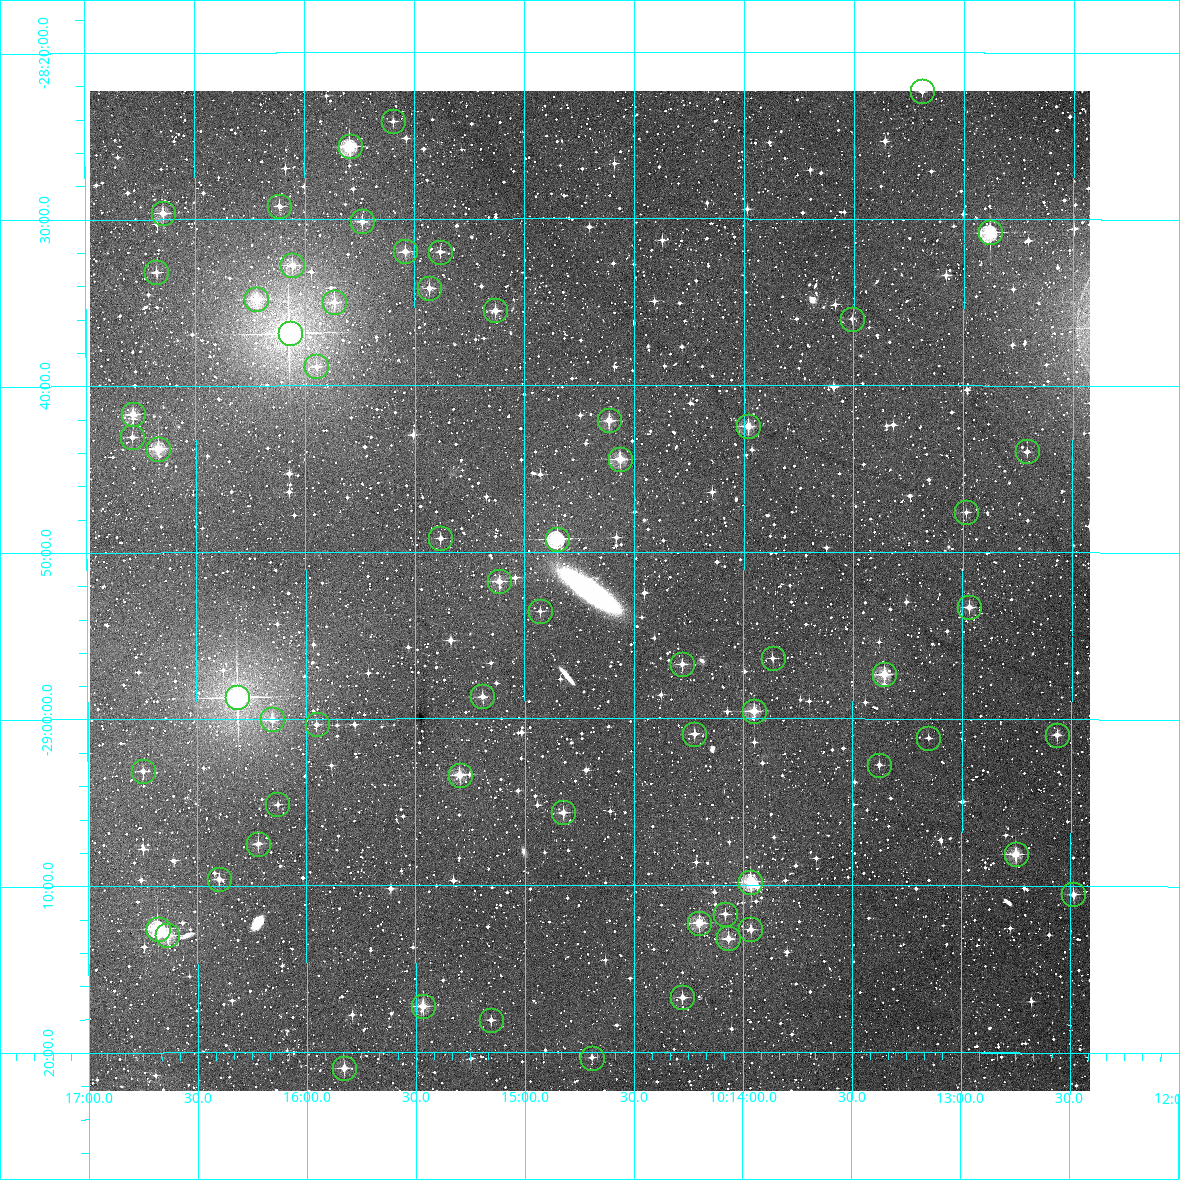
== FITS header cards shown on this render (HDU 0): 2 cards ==
NAXIS1  =                 1000 / Width of image
NAXIS2  =                 1000 / Height of image

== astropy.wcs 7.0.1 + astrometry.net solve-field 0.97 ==
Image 1000 x 1000 px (HDU 0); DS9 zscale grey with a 90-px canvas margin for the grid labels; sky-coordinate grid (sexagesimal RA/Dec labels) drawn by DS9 from the SOLVED WCS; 63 Tycho-2 reference stars matched to detected sources circled (green)
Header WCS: RA---TAN/DEC--TAN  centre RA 10:14:42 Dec -28:52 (153.68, -28.87 deg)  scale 3.6 arcsec/px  FOV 60.0' x 60.0'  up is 0 deg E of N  parity normal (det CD < 0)
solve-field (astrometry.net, Tycho-2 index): VERIFIED the header's WCS against the Tycho-2 star catalogue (verified at 3 index scales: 21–63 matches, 0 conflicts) and refined it, rather than solving blind
Solved WCS: RA---TAN-SIP/DEC--TAN-SIP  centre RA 10:14:42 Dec -28:52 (153.68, -28.87 deg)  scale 3.6 arcsec/px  FOV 60.0' x 60.0'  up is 0 deg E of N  parity normal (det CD < 0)
The solver's refit moves the header's centre by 0.91 arcsec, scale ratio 1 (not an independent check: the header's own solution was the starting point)
Tycho-2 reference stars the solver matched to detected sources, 63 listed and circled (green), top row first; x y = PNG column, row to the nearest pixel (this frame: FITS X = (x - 90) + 1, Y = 1000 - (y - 91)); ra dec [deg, ICRS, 3 dp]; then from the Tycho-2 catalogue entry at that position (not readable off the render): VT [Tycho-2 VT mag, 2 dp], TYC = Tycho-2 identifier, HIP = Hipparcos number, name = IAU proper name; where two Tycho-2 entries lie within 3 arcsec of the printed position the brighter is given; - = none
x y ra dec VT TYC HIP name
922 91 153.298 -28.373 11.87 6630-321-1 - -
393 121 153.899 -28.402 12.53 6630-838-1 - -
350 146 153.948 -28.428 9.49 6630-849-1 - -
279 206 154.029 -28.487 11.67 6630-1326-1 - -
163 213 154.161 -28.494 10.26 6630-1018-1 - -
362 221 153.935 -28.503 11.44 6630-1432-1 - -
990 232 153.220 -28.513 9.19 6630-395-1 50032 -
405 251 153.885 -28.533 11.07 6630-996-1 - -
440 252 153.846 -28.533 11.56 6630-1134-1 - -
292 265 154.014 -28.546 10.64 6630-1218-1 - -
156 272 154.169 -28.553 11.63 6630-1020-1 - -
429 288 153.858 -28.569 11.15 6630-960-1 - -
256 299 154.055 -28.580 10.14 6630-1050-1 - -
334 302 153.966 -28.583 10.87 6630-1046-1 - -
495 310 153.783 -28.592 10.82 6630-1124-1 - -
852 319 153.377 -28.600 12.24 6630-296-1 - -
290 333 154.017 -28.614 7.30 6630-988-1 50288 -
316 366 153.987 -28.648 11.96 6630-1238-1 - -
133 414 154.196 -28.695 10.64 6630-1014-1 - -
609 420 153.654 -28.702 10.43 6630-544-1 - -
748 426 153.495 -28.707 10.56 6630-548-1 - -
132 437 154.197 -28.718 12.42 6630-1008-1 - -
158 449 154.168 -28.729 10.46 6630-1386-1 - -
1027 451 153.177 -28.732 12.06 6630-575-1 - -
620 459 153.641 -28.741 10.54 6630-602-1 - -
966 512 153.246 -28.793 11.78 6630-659-1 - -
440 538 153.846 -28.820 11.48 6630-1082-1 - -
557 539 153.713 -28.820 9.42 6630-1212-1 50198 -
499 581 153.779 -28.863 11.36 6630-1224-1 - -
969 607 153.242 -28.888 10.88 6630-692-1 - -
540 611 153.732 -28.893 12.06 6630-1388-1 - -
773 658 153.467 -28.939 12.42 6630-619-1 - -
682 664 153.570 -28.946 11.49 6630-609-1 - -
884 674 153.339 -28.956 10.09 6630-607-1 - -
482 696 153.798 -28.978 11.80 6630-1363-1 - -
237 697 154.079 -28.979 7.79 6630-1496-1 50309 -
754 711 153.488 -28.992 9.81 6630-547-1 - -
272 719 154.039 -29.001 11.47 6630-1215-1 - -
317 724 153.988 -29.005 11.73 6630-1071-1 - -
694 734 153.556 -29.015 11.69 6630-509-1 - -
1057 735 153.141 -29.015 11.29 6630-529-1 - -
928 738 153.288 -29.019 12.73 6630-514-1 - -
879 765 153.345 -29.046 11.64 6630-541-1 - -
143 771 154.187 -29.052 11.35 6630-1475-1 - -
460 775 153.824 -29.056 10.47 6630-1581-1 - -
277 804 154.033 -29.086 12.04 6630-1466-1 - -
563 812 153.706 -29.094 11.55 6630-1696-1 - -
258 844 154.055 -29.125 11.46 6630-1187-1 - -
1016 854 153.188 -29.135 10.06 6630-684-1 - -
219 879 154.100 -29.160 11.55 6630-1241-1 - -
750 882 153.492 -29.163 9.43 6630-635-1 - -
1073 894 153.122 -29.175 11.15 6630-578-1 - -
725 914 153.520 -29.195 11.70 6630-720-1 - -
699 923 153.550 -29.204 10.22 6630-604-1 - -
158 929 154.171 -29.209 9.59 6630-1476-1 - -
750 929 153.491 -29.211 11.34 6630-543-1 - -
167 935 154.160 -29.216 9.65 6630-1526-1 - -
728 938 153.517 -29.220 11.10 6630-523-1 - -
682 997 153.569 -29.279 11.54 6630-657-1 - -
423 1006 153.867 -29.287 10.63 6630-1709-1 - -
491 1020 153.789 -29.301 11.72 6630-1149-1 - -
592 1058 153.673 -29.339 11.88 6630-79-1 - -
344 1068 153.957 -29.349 11.20 6630-1558-1 - -